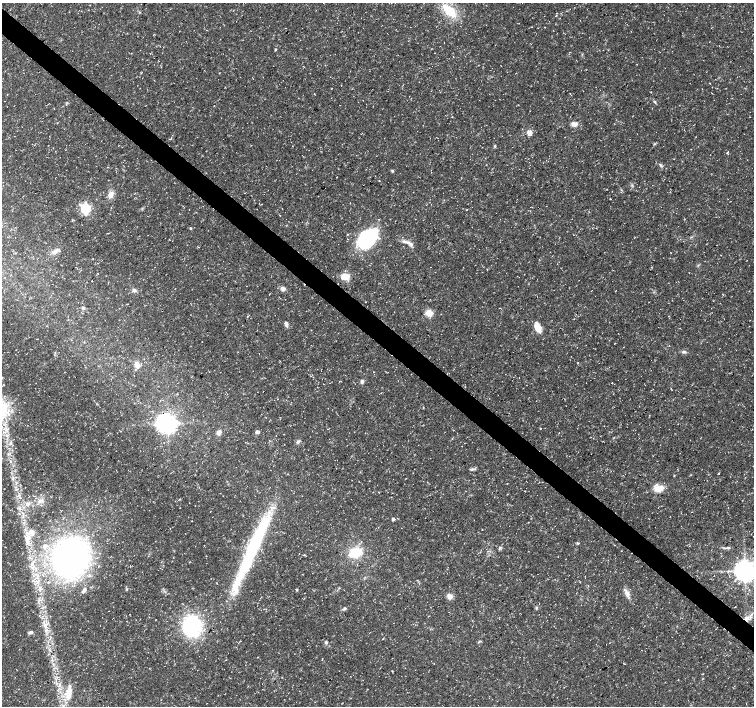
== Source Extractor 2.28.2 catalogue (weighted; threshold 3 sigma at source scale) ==
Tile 11 of 4 x 4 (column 3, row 3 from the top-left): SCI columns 3012-4514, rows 1641-3047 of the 6016 x 6028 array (HDU 1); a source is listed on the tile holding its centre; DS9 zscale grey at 2 x 2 block average (1 PNG px = mean of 2 x 2 image px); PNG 756 x 708 px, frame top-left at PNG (2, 3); no overlay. Shown black and unused: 4% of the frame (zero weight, under 3 of 5 exposures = <1% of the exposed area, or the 3 px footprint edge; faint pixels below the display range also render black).
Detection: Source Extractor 2.28.2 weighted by HDU 2 'WHT'; one run over the whole footprint, this tile lists its part. Background 0.0309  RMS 0.0024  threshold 0.0109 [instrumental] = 3 sigma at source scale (4.5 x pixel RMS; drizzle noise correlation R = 1.50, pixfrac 1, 0.0396/0.0396 arcsec/px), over >= 5 px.
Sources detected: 89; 1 inside a brighter object's white glare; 2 cosmic-ray / hot-pixel residue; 1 long thin detection or spike segment (spike, bleed or trail) — not listed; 4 inside a brighter listed object's ellipse — not listed separately; the other 81 listed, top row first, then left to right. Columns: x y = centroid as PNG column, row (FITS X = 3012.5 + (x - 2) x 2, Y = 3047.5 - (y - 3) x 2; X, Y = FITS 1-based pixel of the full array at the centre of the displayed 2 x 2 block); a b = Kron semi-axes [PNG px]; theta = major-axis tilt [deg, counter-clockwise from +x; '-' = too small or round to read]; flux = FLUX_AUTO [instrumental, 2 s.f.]
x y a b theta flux
449 11 19 10 -43 15
140 12 3 3 - 0.46
275 49 3 2 - 0.7
654 102 4 3 - 0.75
574 124 8 5 4 3.4
529 133 3 3 - 9
495 146 4 3 - 0.55
728 152 3 2 - 0.45
661 165 5 3 - 0.87
392 171 4 3 - 0.6
379 181 2 2 - 0.43
111 194 10 6 61 3.4
259 203 2 2 - 0.18
86 208 4 4 - 84
190 228 3 3 - 0.65
634 237 2 2 - 0.2
367 238 25 17 45 38
410 244 10 4 -32 2.7
56 251 13 4 36 2.8
345 277 9 7 -1 6
92 281 2 2 - 1
283 289 5 4 - 2.3
134 290 6 5 - 1.6
615 291 2 2 - 0.21
83 308 4 4 - 1.3
500 308 2 2 - 0.21
429 313 8 7 - 5.3
286 325 6 4 77 1.3
538 327 10 5 -65 8.4
684 352 6 4 -4 1.3
578 363 2 2 - 0.29
137 365 3 3 - 9.2
362 382 5 4 - 1.4
4 410 25 15 67 20
167 424 5 4 - 340
540 428 2 2 - 0.27
257 432 4 4 - 1.6
219 433 5 4 - 3
7 435 5 3 - 1.2
298 442 6 4 64 1.2
11 443 4 2 - 0.68
471 469 6 3 -4 0.95
719 473 2 2 - 0.28
674 475 3 2 - 0.36
659 488 10 8 -10 7.3
379 492 3 2 - 0.22
42 501 7 3 -22 1.4
28 504 7 5 -31 2.2
20 508 5 4 - 1.5
393 519 3 3 - 1.4
27 538 14 7 52 5.1
578 543 4 3 - 0.62
45 546 4 4 - 2.5
500 548 5 2 - 0.57
728 548 8 3 3 1.1
355 552 13 9 13 15
148 556 2 2 - 0.2
69 558 26 22 50 250
744 570 5 5 - 580
38 581 6 4 82 2.1
235 586 16 10 74 9.8
40 588 8 4 73 2.3
127 589 4 3 - 0.57
297 590 4 3 - 0.56
84 591 7 4 53 1.6
627 593 8 6 -83 2.9
450 596 6 5 - 3.2
536 607 4 3 - 0.74
344 608 5 4 - 0.88
42 618 3 2 - 0.43
747 619 7 5 35 2.8
44 621 3 2 - 0.63
192 626 18 16 -77 54
46 630 6 4 -79 2
30 632 7 4 17 1.2
383 639 3 2 - 0.29
479 641 4 2 - 0.52
326 642 4 4 - 0.93
225 660 3 2 - 0.24
60 684 4 3 - 1.1
69 693 18 7 81 8.3
Overlapping masked pixels (flux is a lower limit): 1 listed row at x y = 747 619
Isophote crosses this tile's border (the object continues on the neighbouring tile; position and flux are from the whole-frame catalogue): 2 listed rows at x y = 4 410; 744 570
Diffuse or blended objects may show on this block-average render without a row.